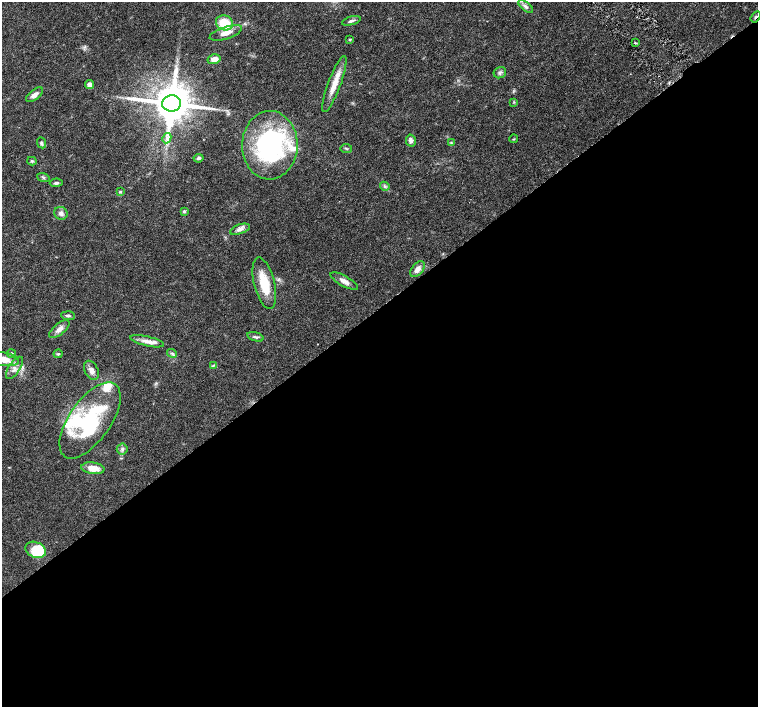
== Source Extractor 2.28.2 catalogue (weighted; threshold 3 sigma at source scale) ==
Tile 15 of 4 x 4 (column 3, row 4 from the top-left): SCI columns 3029-4539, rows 212-1621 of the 6057 x 6002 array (HDU 1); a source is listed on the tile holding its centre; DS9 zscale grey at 2 x 2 block average (1 PNG px = mean of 2 x 2 image px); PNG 760 x 709 px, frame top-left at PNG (2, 2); each listed source drawn as its Kron ellipse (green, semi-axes under 4 px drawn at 4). Shown black and unused: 57% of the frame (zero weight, under 4 of 8 exposures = <1% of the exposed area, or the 3 px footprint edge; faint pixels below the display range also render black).
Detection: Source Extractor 2.28.2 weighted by HDU 2 'WHT'; one run over the whole footprint, this tile lists its part. Background 0.0161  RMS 0.0013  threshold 0.00541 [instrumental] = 3 sigma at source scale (4.09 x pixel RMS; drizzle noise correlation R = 1.36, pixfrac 0.8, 0.0396/0.0396 arcsec/px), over >= 5 px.
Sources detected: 57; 4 inside a brighter object's white glare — neither listed nor drawn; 5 inside a brighter listed object's ellipse — not listed separately; the other 48 listed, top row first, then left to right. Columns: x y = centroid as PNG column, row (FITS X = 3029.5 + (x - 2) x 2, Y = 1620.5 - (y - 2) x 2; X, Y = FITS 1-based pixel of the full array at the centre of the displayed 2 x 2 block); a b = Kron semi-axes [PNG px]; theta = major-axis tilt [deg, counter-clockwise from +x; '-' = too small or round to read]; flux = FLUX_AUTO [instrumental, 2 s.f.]
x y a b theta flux
526 6 9 4 -38 0.93
755 17 6 3 56 0.44
351 21 9 3 15 0.73
224 23 9 7 -20 7.6
226 33 17 6 18 2.7
350 39 4 3 - 0.3
635 43 4 2 - 0.27
214 59 6 5 - 2.5
500 73 6 5 - 0.76
334 84 30 6 69 4.5
90 85 5 4 - 1.4
34 95 10 5 38 1.5
514 102 3 2 - 0.21
172 103 9 8 - 1000
167 138 5 3 - 0.7
514 139 4 3 - 0.29
411 141 6 5 - 1.1
41 143 6 4 -66 0.56
451 143 4 3 - 0.3
270 145 34 28 89 47
346 148 6 2 -5 0.31
199 158 5 4 - 0.56
32 161 5 4 - 0.44
43 177 6 3 -17 0.42
56 183 6 4 3 0.61
385 186 5 4 - 0.52
120 192 4 3 - 0.35
184 211 4 3 - 0.48
61 213 7 6 - 1.1
240 229 10 5 18 1.3
417 269 9 5 50 2.1
344 281 15 5 -29 1.7
264 283 26 10 -76 8.5
68 316 7 3 -4 0.6
59 329 12 5 39 1.9
255 337 8 3 -18 0.63
147 341 17 5 -13 2.2
12 353 5 4 - 0.39
172 353 5 3 - 0.54
58 354 4 3 - 0.4
3 359 16 6 -8 3.5
213 366 4 2 - 0.3
14 368 13 5 56 1.7
91 370 10 6 -62 1.6
90 420 44 21 55 26
122 449 5 5 - 0.8
93 468 11 6 -8 3.7
36 550 10 7 -23 4.8
Overlapping masked pixels (flux is a lower limit): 1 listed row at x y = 755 17
Isophote crosses this tile's border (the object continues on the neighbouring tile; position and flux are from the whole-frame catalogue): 1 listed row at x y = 3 359